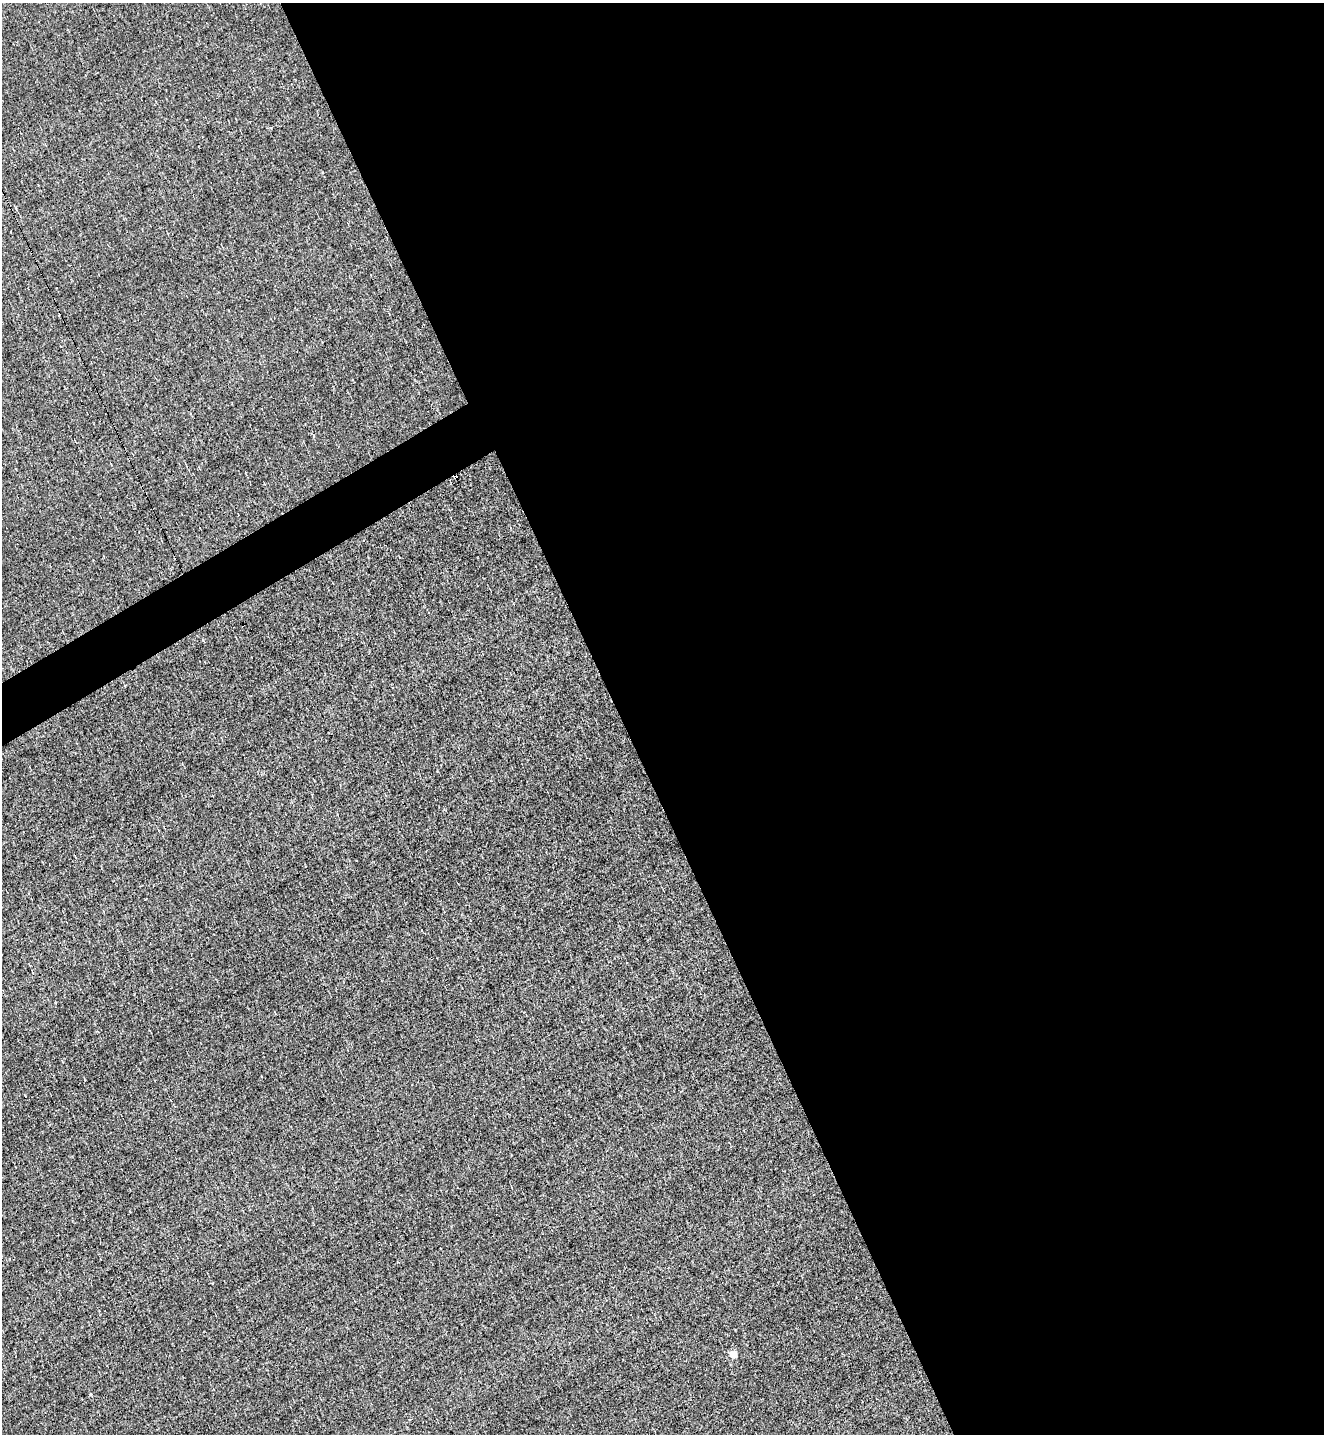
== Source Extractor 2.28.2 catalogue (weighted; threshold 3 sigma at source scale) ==
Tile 8 of 4 x 4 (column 4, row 2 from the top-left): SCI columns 4117-5438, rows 2867-4298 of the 5725 x 5731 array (HDU 1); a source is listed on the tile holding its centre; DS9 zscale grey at full resolution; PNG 1326 x 1436 px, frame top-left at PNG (2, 3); no overlay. Shown black and unused: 55% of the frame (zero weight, under 3 of 5 exposures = <1% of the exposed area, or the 3 px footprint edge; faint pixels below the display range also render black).
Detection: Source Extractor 2.28.2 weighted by HDU 2 'WHT'; one run over the whole footprint, this tile lists its part. Background 6.80e-04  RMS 0.043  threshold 0.194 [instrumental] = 3 sigma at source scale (4.5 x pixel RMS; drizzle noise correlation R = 1.50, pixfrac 1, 0.05/0.05 arcsec/px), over >= 5 px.
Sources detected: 3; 1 cosmic-ray / hot-pixel residue — not listed; the other 2 listed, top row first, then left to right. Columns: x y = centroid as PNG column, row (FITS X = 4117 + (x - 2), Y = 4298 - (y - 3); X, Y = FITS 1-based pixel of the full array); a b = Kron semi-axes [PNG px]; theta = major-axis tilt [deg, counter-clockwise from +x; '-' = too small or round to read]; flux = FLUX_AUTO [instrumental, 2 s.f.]
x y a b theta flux
10 232 2 2 - 3.3
734 1354 5 5 - 110